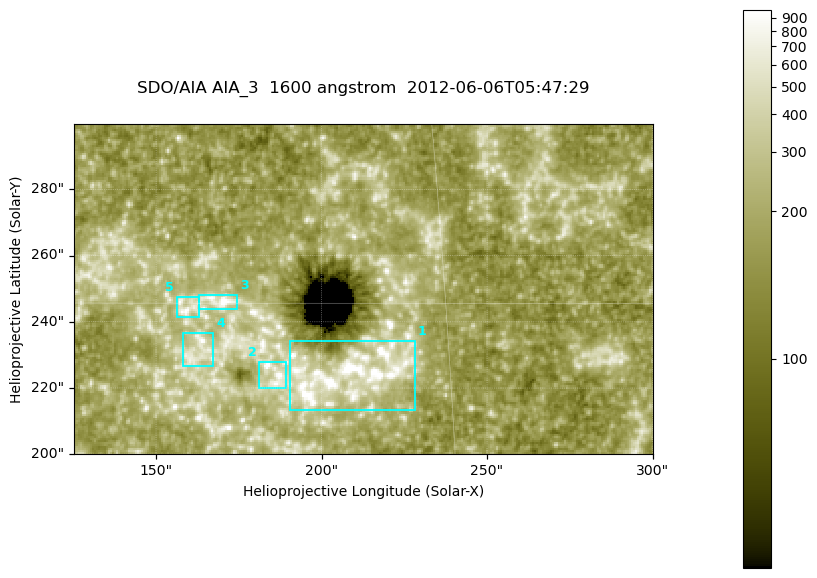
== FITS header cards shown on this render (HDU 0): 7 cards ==
TELESCOP= 'SDO/AIA '
INSTRUME= 'AIA_3   '
WAVELNTH=                 1600
WAVEUNIT= 'angstrom'
DATE-OBS= '2012-06-06T05:47:29.12'
CTYPE1  = 'HPLN-TAN'
CTYPE2  = 'HPLT-TAN'

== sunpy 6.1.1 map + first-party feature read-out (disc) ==
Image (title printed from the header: SDO/AIA AIA_3  1600 angstrom  2012-06-06T05:47:29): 287 x 164 px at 0.609 arcsec/px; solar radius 946 arcsec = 1552 px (partial field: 0.6% of the solar disc is inside the frame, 100% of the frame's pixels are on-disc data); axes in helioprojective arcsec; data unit not stated in the header (colour bar unlabelled)
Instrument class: DISC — disc imager (sunpy class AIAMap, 1600 A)
Bright regions (active regions / flare kernels): reference = the on-disc median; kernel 3 px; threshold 5 sigma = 320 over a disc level ~179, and >= 1.15x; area >= 47 px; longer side >= 3 px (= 1.8 arcsec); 5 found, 5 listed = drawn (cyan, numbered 1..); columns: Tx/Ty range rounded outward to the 2 arcsec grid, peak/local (2 s.f.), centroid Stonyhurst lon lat
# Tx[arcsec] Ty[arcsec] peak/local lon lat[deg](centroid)
1 190..228 212..234 14 +13 +14
2 180..190 220..228 5.7 +12 +14
3 162..176 244..248 7.6 +11 +15
4 158..168 226..238 4.5 +10 +14
5 156..164 240..248 4.6 +10 +15